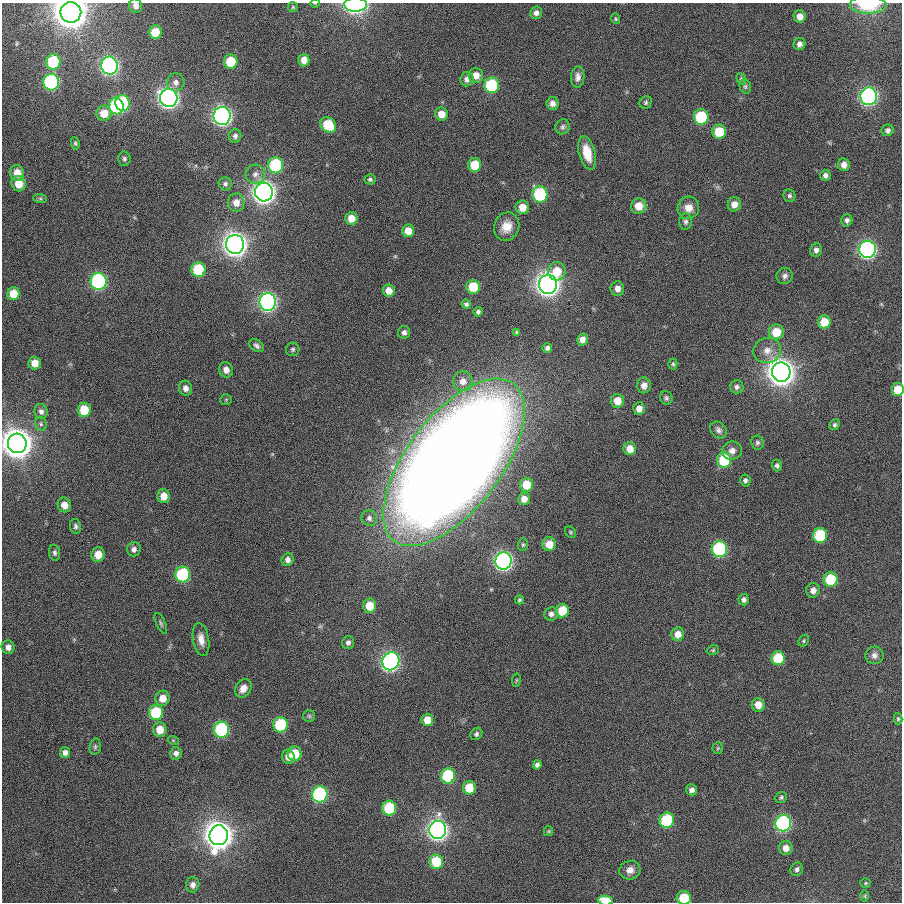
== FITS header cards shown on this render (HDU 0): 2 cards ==
NAXIS1  =                  900
NAXIS2  =                  900

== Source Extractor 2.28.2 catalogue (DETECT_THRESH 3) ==
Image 900 x 900 px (HDU 0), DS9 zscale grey, 1 PNG px = 1 image px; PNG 904 x 904 px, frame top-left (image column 1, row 900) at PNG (2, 3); each listed source drawn as its Kron ellipse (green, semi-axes under 4 px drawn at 4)
Background 0.00923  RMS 0.039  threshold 0.118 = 3 sigma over >= 5 px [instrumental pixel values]
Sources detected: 188; all 188 listed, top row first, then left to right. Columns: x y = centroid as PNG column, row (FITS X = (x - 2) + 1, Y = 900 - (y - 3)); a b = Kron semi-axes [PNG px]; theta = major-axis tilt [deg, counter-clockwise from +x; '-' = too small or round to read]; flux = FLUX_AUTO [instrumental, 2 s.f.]
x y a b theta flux
315 3 5 3 - 1.9
356 5 11 7 1 620
868 5 18 8 -1 110
136 6 7 6 - 14
293 7 5 5 - 3.6
71 12 10 10 - 5800
536 13 6 6 - 10
800 16 6 6 - 19
615 19 5 4 - 3.5
155 32 7 6 - 55
799 44 6 5 - 13
304 60 6 5 - 23
231 61 7 6 - 90
53 62 8 7 - 180
109 66 9 8 - 1000
476 75 7 7 - 24
578 77 11 6 87 13
467 79 7 6 - 13
741 79 6 4 -69 3.7
51 82 8 7 - 420
176 82 9 8 - 13
492 85 8 7 - 210
745 86 7 5 -76 5.4
869 96 8 8 - 990
169 98 9 8 - 1500
646 102 6 5 - 5
122 103 8 7 - 260
552 103 6 6 - 14
116 106 8 7 - 290
104 113 8 7 - 38
441 114 6 6 - 27
222 116 9 8 - 1300
701 117 7 7 - 170
328 125 9 7 -41 92
562 127 8 7 - 6.7
888 130 6 6 - 7.4
719 132 7 7 - 85
235 136 7 6 - 8.7
75 143 6 4 -81 3.8
587 153 17 8 -76 51
124 159 7 6 - 6.3
276 165 8 7 - 240
475 165 7 6 - 72
844 165 6 6 - 16
17 173 8 7 - 33
255 174 10 9 - 15
825 175 5 5 - 8.2
370 179 5 5 - 5.1
19 184 8 7 - 38
225 184 6 6 - 6.8
264 192 9 9 - 2400
540 194 8 7 - 270
789 196 6 6 - 5.3
40 198 7 4 -2 4.5
236 203 9 8 - 23
734 204 7 6 - 22
639 206 8 7 - 40
522 207 7 6 - 31
688 208 11 10 - 26
351 218 6 6 - 31
847 220 6 5 - 7.9
686 222 8 6 85 7.8
507 227 14 12 67 39
408 231 6 6 - 29
235 244 9 9 - 2800
868 249 8 8 - 950
816 250 7 6 - 9.8
198 270 7 7 - 140
557 271 9 8 - 53
785 276 8 8 - 9.6
99 281 8 8 - 580
548 284 9 9 - 2700
473 287 7 6 - 77
617 289 7 7 - 17
389 291 6 6 - 27
13 294 6 6 - 43
268 302 9 8 - 1100
466 304 5 4 - 6.2
478 312 5 4 - 6.3
824 322 7 6 - 57
404 332 6 6 - 9.2
517 332 4 4 - 4.1
776 332 7 7 - 60
582 339 6 5 - 17
257 346 8 5 -37 7.7
547 348 5 5 - 8.4
293 349 7 6 - 5.6
767 351 14 12 16 29
35 363 6 6 - 27
673 364 5 4 - 3.8
226 370 7 7 - 18
781 372 9 9 - 3900
463 381 10 9 - 20
644 385 8 7 - 20
737 387 7 6 - 7.8
185 388 7 6 - 14
898 389 6 6 - 49
666 398 7 6 - 6
226 400 5 5 - 3.5
617 401 7 6 - 37
639 408 6 6 - 18
84 410 7 6 - 74
41 411 7 6 - 10
41 424 7 5 -79 5
835 425 5 5 - 5.5
718 430 9 7 -48 10
17 443 10 9 - 5200
757 443 7 6 - 6.6
630 449 6 6 - 31
732 451 10 9 - 16
724 460 7 7 - 150
454 462 99 47 53 8700
777 465 6 5 - 7.1
745 480 6 5 - 7.1
526 485 7 6 - 53
163 496 7 6 - 30
524 499 6 6 - 21
64 505 7 6 - 26
369 518 8 7 - 8.8
76 526 7 5 -80 7.2
570 532 6 5 - 3.8
820 535 7 7 - 170
549 544 7 7 - 38
523 545 6 5 - 4.4
134 549 7 7 - 12
720 549 8 7 - 380
55 553 8 5 -82 7.8
98 554 7 6 - 37
288 560 6 6 - 12
504 561 8 8 - 1300
183 575 8 7 - 310
830 579 7 7 - 130
813 590 7 7 - 15
519 600 5 4 - 4.4
744 600 6 5 - 8.3
369 606 7 6 - 47
562 611 7 6 - 73
551 614 7 6 - 10
161 623 11 4 -66 5.7
678 634 7 6 - 26
201 639 17 8 -80 25
804 641 6 4 58 4
348 643 6 6 - 8
8 647 7 6 - 15
713 650 6 5 - 3.7
874 655 9 9 - 13
778 658 7 6 - 89
391 661 9 8 - 1100
516 680 7 3 82 3.1
243 688 10 7 59 25
163 698 7 7 - 31
758 705 7 6 - 31
156 712 7 7 - 170
309 716 6 6 - 4.8
898 719 5 4 - 3.7
427 720 6 6 - 35
281 725 7 7 - 220
160 729 7 6 - 38
222 730 8 7 - 380
476 734 6 5 - 7.2
173 740 5 3 - 2.7
95 747 8 5 80 4.7
718 748 6 5 - 3.9
65 752 5 5 - 12
176 753 6 6 - 10
294 754 7 7 - 74
288 757 7 6 - 19
537 765 5 4 - 8.5
448 776 7 7 - 240
469 788 7 6 - 71
691 790 6 5 - 10
320 794 8 7 - 470
781 797 6 5 - 5.2
389 808 7 7 - 160
667 820 7 7 - 210
783 823 8 8 - 650
438 830 9 8 - 1800
548 831 5 4 - 3.4
219 835 10 9 - 4400
786 848 7 6 - 21
436 862 7 7 - 99
797 869 7 6 - 8.4
630 870 10 9 - 20
866 883 5 4 - 3.2
193 885 7 6 - 11
865 896 6 4 -90 3.1
684 898 7 6 - 97
605 901 7 5 -7 76
At the frame edge (FLAGS 8, measured only in part): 9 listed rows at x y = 315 3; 356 5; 868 5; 136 6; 71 12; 898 389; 17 443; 684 898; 605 901